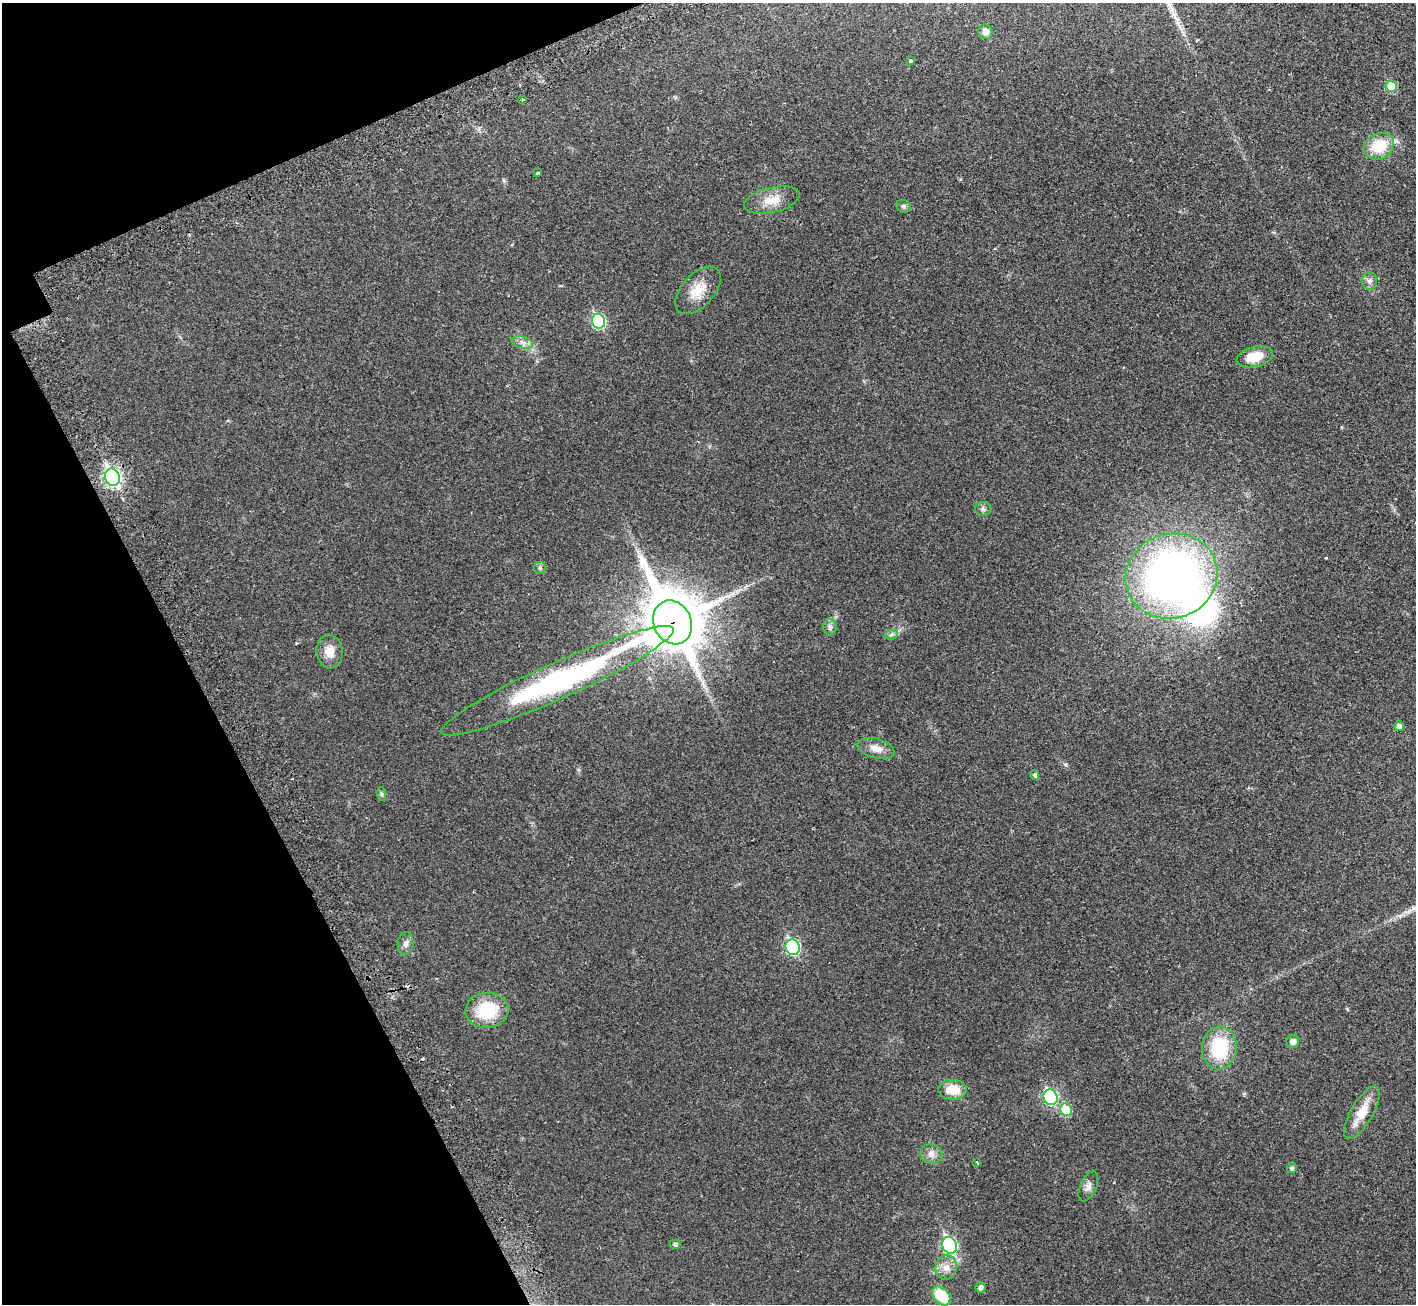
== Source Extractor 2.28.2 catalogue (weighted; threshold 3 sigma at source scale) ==
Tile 5 of 4 x 4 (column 1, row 2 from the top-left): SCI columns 94-1507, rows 2817-4118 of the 5813 x 5816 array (HDU 1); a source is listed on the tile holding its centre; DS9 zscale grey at full resolution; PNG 1418 x 1306 px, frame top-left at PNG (2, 3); each listed source drawn as its Kron ellipse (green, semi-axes under 4 px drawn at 4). Shown black and unused: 19% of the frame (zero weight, under 2 of 3 exposures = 4% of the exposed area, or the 3 px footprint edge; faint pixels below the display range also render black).
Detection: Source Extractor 2.28.2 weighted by HDU 2 'WHT'; one run over the whole footprint, this tile lists its part. Background 0.0274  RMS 0.0043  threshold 0.0194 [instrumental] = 3 sigma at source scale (4.5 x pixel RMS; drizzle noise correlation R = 1.50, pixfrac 1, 0.05/0.05 arcsec/px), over >= 5 px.
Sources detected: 47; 1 inside a brighter object's white glare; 2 cosmic-ray / hot-pixel residue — neither listed nor drawn; the other 44 listed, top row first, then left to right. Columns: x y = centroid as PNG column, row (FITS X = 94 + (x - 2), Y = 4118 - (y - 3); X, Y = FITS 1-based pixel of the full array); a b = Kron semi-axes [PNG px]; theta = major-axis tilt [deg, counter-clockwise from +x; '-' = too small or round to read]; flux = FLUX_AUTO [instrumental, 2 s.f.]
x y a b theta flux
985 32 7 7 - 2.7
910 61 4 3 - 1.2
1391 86 5 5 - 13
522 100 3 2 - 0.69
1379 146 16 13 29 14
538 173 3 3 - 1.2
772 200 28 12 13 6.8
903 206 7 6 - 1
1370 281 8 7 - 1.7
698 290 28 16 48 8.4
598 321 7 6 - 47
522 342 11 6 -13 2
1255 357 18 10 14 8.3
112 477 9 7 -68 120
983 509 8 7 - 1.2
540 568 6 6 - 0.91
1171 576 46 42 20 220
672 622 22 19 -65 2400
830 627 8 6 -90 1.2
891 635 7 4 19 0.84
330 652 17 13 -83 5.4
558 681 127 18 24 90
1399 726 5 4 - 2.1
876 748 19 9 -15 4.3
1035 775 5 4 - 0.99
381 794 7 4 -88 0.75
406 943 11 8 82 2
793 947 8 7 - 54
487 1010 22 17 6 19
1293 1042 6 6 - 2.1
1219 1048 21 17 84 24
953 1090 14 10 0 8.3
1051 1097 8 7 - 48
1066 1110 6 6 - 13
1362 1113 30 11 60 8.9
931 1154 11 10 - 2.7
977 1162 4 3 - 0.53
1292 1168 5 4 - 1
1088 1186 16 8 66 2.3
675 1244 5 4 - 1.1
949 1245 8 7 - 67
946 1267 12 10 76 3.7
981 1287 5 5 - 1.8
941 1296 11 7 -45 15
Overlapping masked pixels (flux is a lower limit): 2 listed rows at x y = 672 622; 558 681